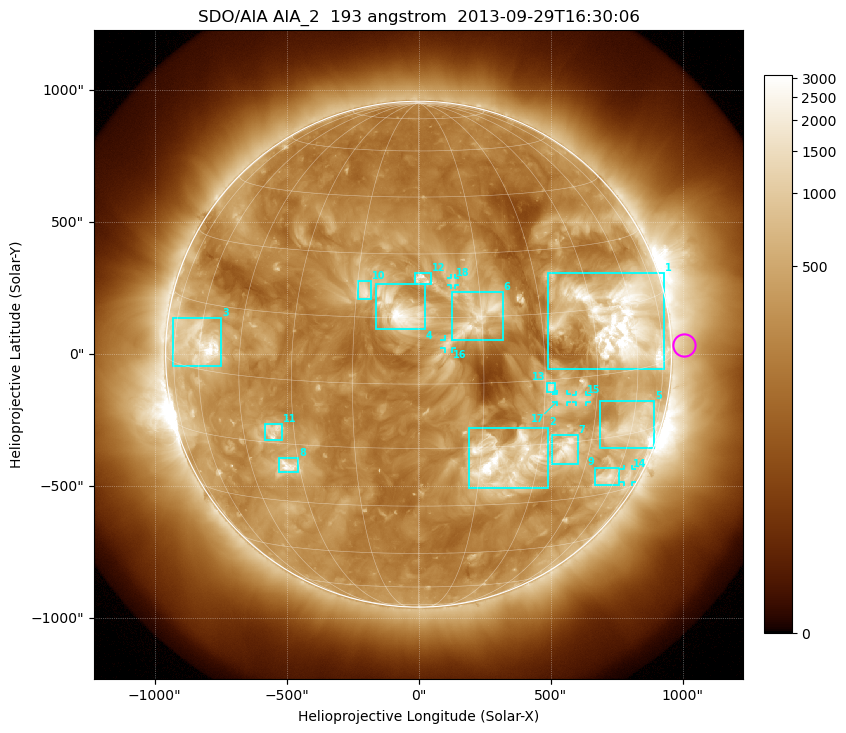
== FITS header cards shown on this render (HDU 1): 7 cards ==
TELESCOP= 'SDO/AIA'
INSTRUME= 'AIA_2'
WAVELNTH=                  193
WAVEUNIT= 'angstrom'
DATE-OBS= '2013-09-29T16:30:06.84'
CTYPE1  = 'HPLN-TAN'
CTYPE2  = 'HPLT-TAN'

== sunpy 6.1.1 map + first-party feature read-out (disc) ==
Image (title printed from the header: SDO/AIA AIA_2  193 angstrom  2013-09-29T16:30:06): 1024 x 1024 px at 2.4 arcsec/px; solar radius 958 arcsec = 399 px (full disc in frame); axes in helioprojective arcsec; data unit not stated in the header (colour bar unlabelled)
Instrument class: DISC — disc imager (sunpy class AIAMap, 193 A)
Bright regions (active regions / flare kernels): reference = the median radial profile (limb darkening/brightening removed); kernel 9 px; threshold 5 sigma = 667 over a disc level ~270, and >= 1.15x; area >= 12 px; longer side >= 10 px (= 24 arcsec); searched inside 0.97 R_sun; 18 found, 18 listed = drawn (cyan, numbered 1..; 5 of them under ~33 arcsec drawn as corner ticks so the feature stays visible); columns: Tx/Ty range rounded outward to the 5 arcsec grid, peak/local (2 s.f.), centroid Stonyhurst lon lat
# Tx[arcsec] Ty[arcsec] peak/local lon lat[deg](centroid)
1 490..930 -55..310 17 +55 +12
2 190..490 -510..-275 16 +21 -19
3 -930..-745 -45..140 13 -60 +6
4 -160..25 90..270 12 -4 +17
5 685..895 -355..-175 7.8 +61 -13
6 125..320 55..235 6.9 +14 +15
7 505..605 -415..-305 8 +37 -17
8 -530..-455 -450..-390 7.8 -33 -21
9 670..760 -495..-430 5.8 +56 -25
10 -230..-180 205..275 6.5 -13 +21
11 -580..-515 -330..-265 5.4 -36 -12
12 -15..45 265..310 6.5 +1 +24
13 485..520 -145..-105 5.7 +32 -2
14 775..810 -485..-435 3.5 +67 -26
15 595..635 -180..-155 3.8 +40 -5
16 95..125 20..55 3.3 +7 +9
17 520..565 -180..-150 3.9 +34 -4
18 120..140 260..290 4 +9 +23
Off-limb structures (1.02-1.3 R_sun): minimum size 162 px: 3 found; the strongest spans PA ~235..310 deg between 1.02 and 1.3 R_sun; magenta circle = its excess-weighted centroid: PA ~270 deg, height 1.05 R_sun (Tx ~1005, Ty ~35 arcsec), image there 1.5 x the reference